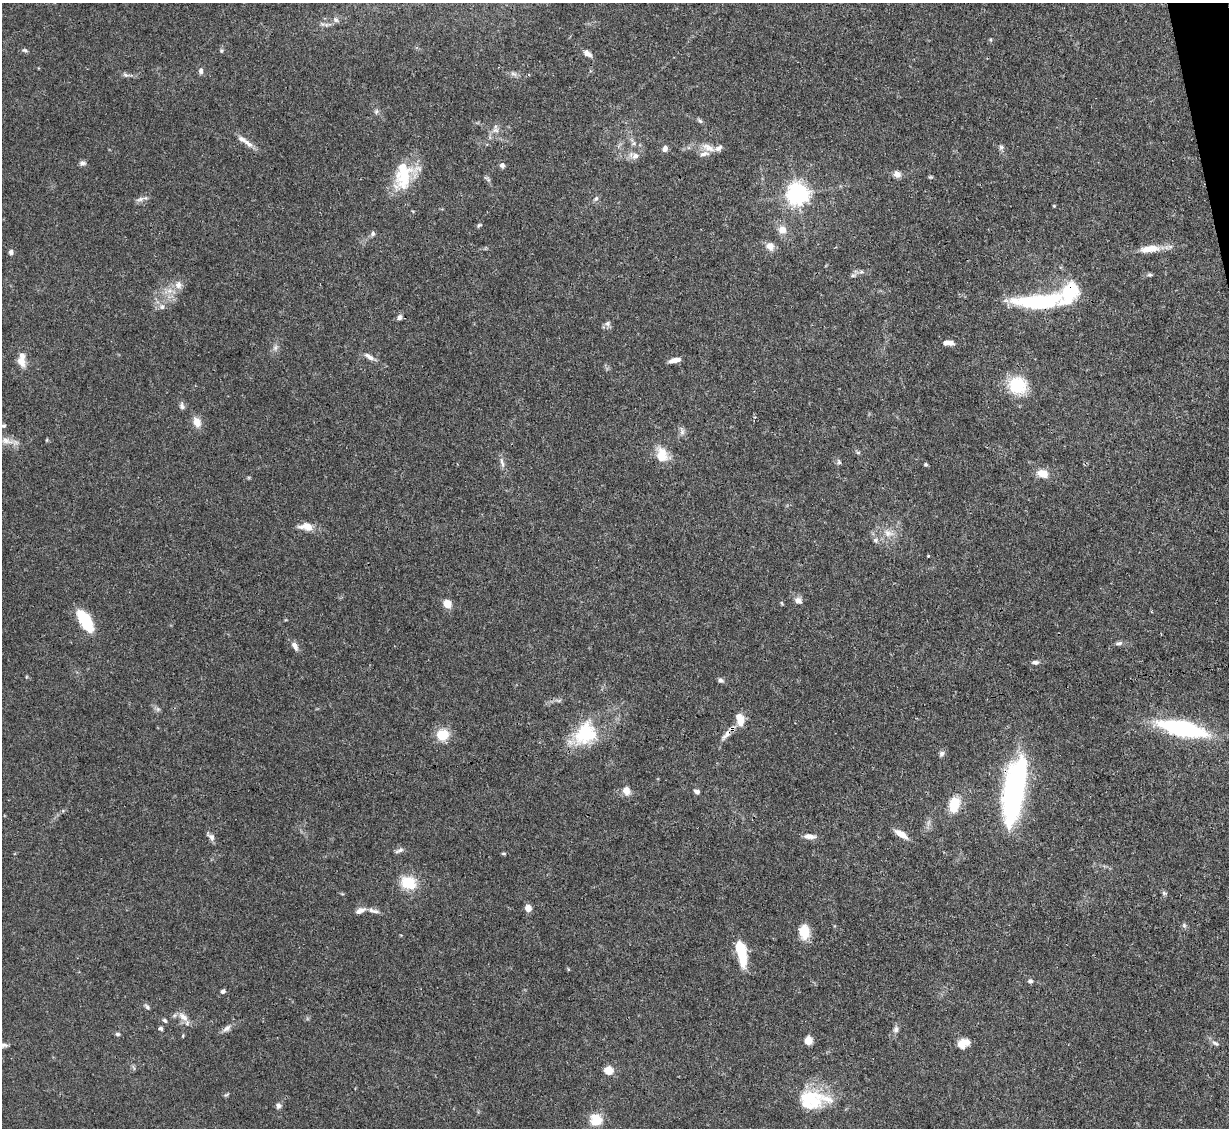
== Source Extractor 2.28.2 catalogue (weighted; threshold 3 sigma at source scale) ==
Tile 10 of 4 x 4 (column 2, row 3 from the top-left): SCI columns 1228-2454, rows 1375-2500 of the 4909 x 4883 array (HDU 1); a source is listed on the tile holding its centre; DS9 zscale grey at full resolution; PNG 1231 x 1130 px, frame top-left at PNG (2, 3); no overlay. Shown black and unused: <1% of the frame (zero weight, under 3 of 4 exposures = <1% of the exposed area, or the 3 px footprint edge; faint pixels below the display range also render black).
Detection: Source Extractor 2.28.2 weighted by HDU 2 'WHT'; one run over the whole footprint, this tile lists its part. Background 0.142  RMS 0.0044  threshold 0.0199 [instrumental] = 3 sigma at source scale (4.5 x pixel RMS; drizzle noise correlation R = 1.50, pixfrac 1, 0.05/0.05 arcsec/px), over >= 5 px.
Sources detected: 115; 6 inside a brighter listed object's ellipse — not listed separately; the other 109 listed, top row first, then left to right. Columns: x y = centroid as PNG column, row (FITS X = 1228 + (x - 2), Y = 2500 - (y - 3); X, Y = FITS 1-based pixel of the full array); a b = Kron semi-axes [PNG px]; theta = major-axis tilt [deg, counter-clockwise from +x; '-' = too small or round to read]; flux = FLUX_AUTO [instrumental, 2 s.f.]
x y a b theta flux
336 20 7 5 -46 1.1
991 40 5 3 - 0.47
25 50 7 4 -20 0.82
221 51 6 5 - 0.63
588 54 10 6 -34 2.3
201 71 8 6 -88 1.3
513 74 10 5 -21 1.4
126 75 9 5 -10 1.2
376 111 7 6 - 0.95
700 121 7 5 -37 0.92
496 130 9 8 - 2.1
248 144 18 6 -41 3.3
1001 147 7 7 - 1.1
708 148 18 9 -26 4.2
665 149 8 6 79 1.7
635 156 9 8 - 2.3
82 163 8 6 1 1.4
502 165 6 5 - 1.5
897 174 8 7 - 2.8
404 175 36 23 65 19
798 194 7 7 - 310
596 198 7 5 49 1.1
140 199 13 5 18 1.7
1054 206 4 3 - 0.43
479 225 6 4 18 0.67
782 230 10 9 - 4.1
373 234 7 6 - 1.1
770 246 10 9 - 3.2
1150 249 28 9 7 7.2
11 252 6 5 - 1.5
861 272 7 4 18 0.89
853 275 6 5 - 0.89
1150 275 7 5 -5 0.81
178 285 10 9 - 3.3
1039 302 52 14 4 44
162 307 8 6 -76 1.5
399 317 8 6 55 1.3
608 323 9 7 46 1.4
948 343 10 5 -2 3.3
275 348 6 6 - 1.3
369 357 15 6 -33 2.5
675 360 13 5 12 3.3
21 362 13 10 -69 4.1
1017 385 18 17 - 20
182 406 9 6 -75 1.4
197 422 11 8 -69 4.6
3 426 6 6 - 0.9
682 431 10 5 90 1.5
7 441 21 9 -15 5
858 452 6 4 -1 0.65
662 455 20 14 -73 7.8
839 462 8 5 -60 0.87
502 463 16 4 -74 1.9
926 464 5 5 - 0.62
1042 474 16 11 -16 4.8
306 527 18 9 -7 5.2
888 533 15 9 -19 4.3
876 540 7 6 - 1.2
928 556 3 3 - 0.34
798 600 10 8 -22 2.1
447 604 7 6 - 6.7
85 621 26 12 -58 17
1119 643 12 5 17 1.3
295 646 13 6 -60 2.2
1035 662 9 5 0 1.4
721 680 7 6 - 1.2
158 709 6 6 - 0.99
740 719 15 9 -80 6.2
1183 729 42 13 -13 64
585 734 34 26 54 24
442 735 12 11 - 11
726 735 17 7 44 3.2
942 754 8 6 62 1.3
1014 789 60 16 79 130
626 791 11 8 -73 3.7
697 792 7 5 -19 1.4
954 805 15 10 73 11
901 834 15 6 -32 5
810 836 16 6 -7 2.7
211 837 12 6 -49 1.9
399 850 13 5 25 1.3
503 854 5 3 - 0.57
408 883 16 13 -15 13
1164 893 7 5 -45 0.84
528 908 6 6 - 3.5
360 910 15 8 22 2.7
375 911 12 6 -8 1.9
1184 925 6 6 - 0.87
804 932 17 11 -88 7.9
741 953 25 9 -79 19
1030 981 7 6 - 1.2
223 991 6 5 - 1.2
147 1007 9 5 -54 0.94
183 1017 18 8 -41 3.7
165 1021 6 5 - 0.81
161 1028 5 4 - 0.93
227 1028 13 7 37 2.1
896 1029 9 7 80 1.6
117 1034 6 5 - 0.85
183 1036 5 3 - 0.37
808 1041 5 5 - 14
964 1043 13 9 22 5.4
1215 1043 11 5 -30 1.4
2 1045 14 6 6 1.8
608 1070 5 5 - 18
226 1095 8 3 19 0.6
811 1100 32 25 -2 21
278 1105 8 7 - 1.3
596 1120 15 14 - 7.6
Overlapping masked pixels (flux is a lower limit): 3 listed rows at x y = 1183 729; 726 735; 1014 789
Isophote crosses this tile's border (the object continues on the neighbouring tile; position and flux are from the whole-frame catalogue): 1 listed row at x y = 2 1045